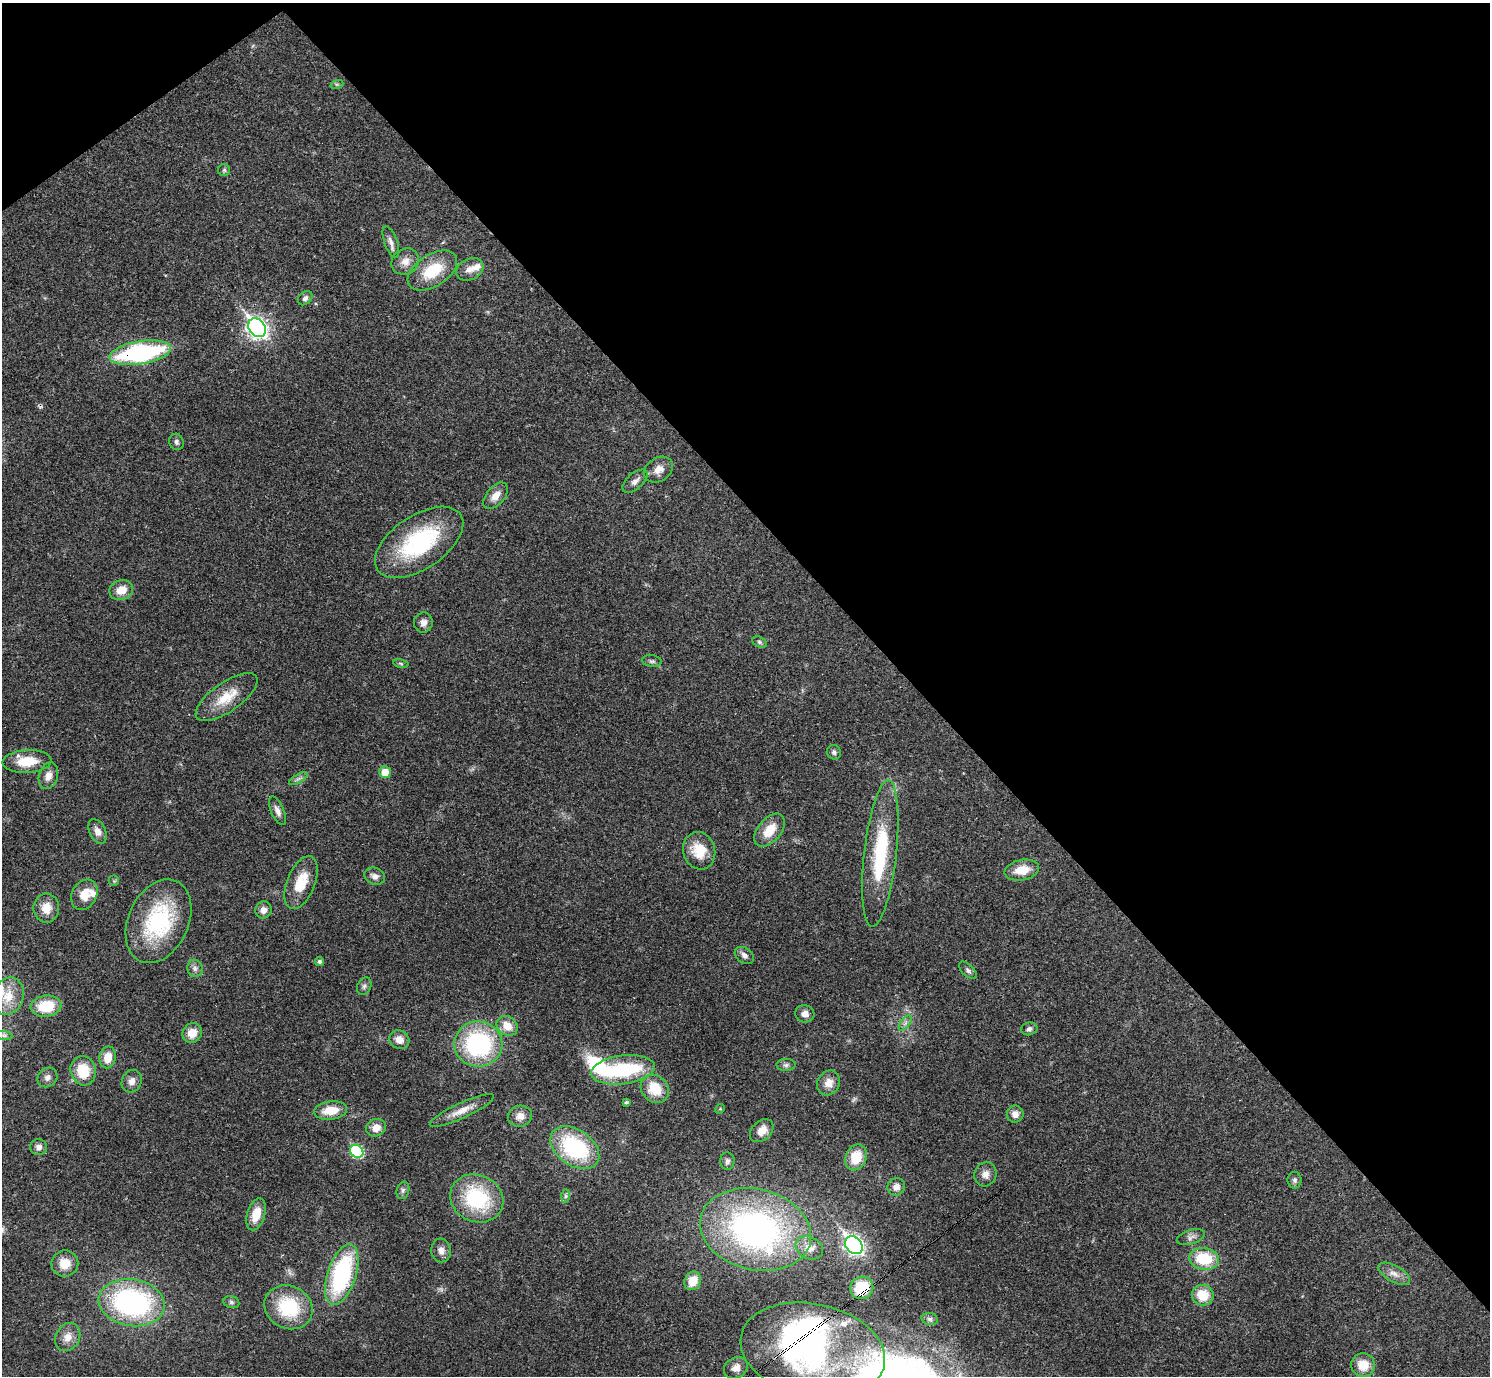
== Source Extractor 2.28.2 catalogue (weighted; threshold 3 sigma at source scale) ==
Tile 3 of 4 x 4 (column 3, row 1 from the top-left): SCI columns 2977-4464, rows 4281-5654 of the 5955 x 5951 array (HDU 1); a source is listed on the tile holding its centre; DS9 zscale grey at full resolution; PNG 1492 x 1378 px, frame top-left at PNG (2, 3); each listed source drawn as its Kron ellipse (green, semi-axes under 4 px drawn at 4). Shown black and unused: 40% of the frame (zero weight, under 3 of 4 exposures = <1% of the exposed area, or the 3 px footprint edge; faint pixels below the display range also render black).
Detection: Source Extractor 2.28.2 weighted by HDU 2 'WHT'; one run over the whole footprint, this tile lists its part. Background 0.0352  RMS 0.0026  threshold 0.0118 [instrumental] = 3 sigma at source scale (4.5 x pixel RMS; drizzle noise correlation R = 1.50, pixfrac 1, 0.05/0.05 arcsec/px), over >= 5 px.
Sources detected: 110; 1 too faint to see at this stretch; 1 inside a brighter object's white glare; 1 cosmic-ray / hot-pixel residue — neither listed nor drawn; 6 inside a brighter listed object's ellipse — not listed separately; the other 101 listed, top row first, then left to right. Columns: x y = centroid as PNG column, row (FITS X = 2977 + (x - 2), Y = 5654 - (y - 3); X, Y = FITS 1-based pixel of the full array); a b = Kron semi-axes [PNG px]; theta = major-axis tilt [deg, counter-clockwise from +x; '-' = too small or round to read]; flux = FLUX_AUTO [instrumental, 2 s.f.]
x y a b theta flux
337 84 7 4 18 0.44
224 170 6 6 - 0.49
391 242 16 6 -70 1.4
405 261 14 12 35 2.6
470 269 14 10 27 2.1
432 271 27 16 33 9.7
305 298 8 6 43 0.82
257 328 10 8 -51 120
140 353 31 11 9 42
176 442 8 7 - 0.79
659 470 15 11 33 2.6
635 481 15 8 42 1.5
496 496 15 9 49 2.7
419 542 50 26 34 28
121 590 12 10 21 3.5
423 623 10 9 - 1.6
759 642 7 5 -27 0.52
652 661 10 6 -7 0.66
401 663 8 4 -10 0.41
227 697 36 14 35 6.8
834 752 7 7 - 0.67
27 761 24 11 3 6.9
385 772 6 6 - 4
48 776 13 9 74 2.3
298 779 10 4 30 0.75
277 811 15 6 -66 1.5
770 830 19 11 50 5
97 831 13 8 -63 1.9
699 851 19 16 -74 6.3
880 854 74 16 84 22
1022 870 17 10 11 4.5
375 876 10 8 -22 1.3
114 881 5 5 - 0.38
301 883 28 14 68 7.2
84 895 16 12 62 4.2
46 908 14 13 - 3.7
263 910 8 8 - 1.7
158 921 44 30 65 26
744 955 10 7 -35 1.2
319 961 4 4 - 0.72
195 968 9 7 -79 1.1
968 970 11 6 -44 0.76
364 986 9 6 62 0.8
8 996 19 15 70 5.2
46 1006 15 10 7 8.7
805 1014 10 8 -15 1.6
905 1023 9 4 53 0.85
507 1026 11 9 -34 3.7
1029 1029 8 6 12 0.85
192 1033 10 9 - 3.3
4 1035 9 4 -8 0.55
399 1040 10 9 - 2.3
478 1044 24 22 -4 34
108 1057 11 8 79 4
786 1065 9 6 0 0.8
623 1070 32 14 7 20
83 1071 15 12 -76 7.7
47 1077 10 9 - 1.3
132 1081 11 9 66 1.7
829 1083 13 11 57 2.6
655 1089 15 13 -45 6.6
626 1102 4 3 - 0.45
720 1109 5 4 - 0.31
330 1110 16 9 7 5
462 1110 35 7 25 3.3
1015 1114 8 8 - 1.9
520 1116 12 10 13 2.3
376 1128 10 8 22 2.6
762 1131 13 9 42 2.7
39 1147 8 8 - 1.3
575 1148 27 18 -36 26
357 1151 7 6 - 22
856 1157 13 10 66 6.7
727 1161 8 7 - 0.9
985 1174 12 11 - 2
1294 1180 8 7 - 0.79
896 1187 9 8 - 1.8
403 1190 9 6 75 0.76
565 1196 7 4 90 0.52
477 1198 27 23 -24 22
256 1214 16 9 73 4.8
756 1230 56 40 -14 83
1191 1237 14 7 17 1.3
854 1245 10 7 -49 87
809 1248 14 11 -26 2.7
441 1250 12 10 -83 1.8
1204 1259 15 11 -8 11
65 1264 13 13 - 4
342 1274 32 14 72 33
1394 1274 17 8 -29 2.1
693 1281 9 8 - 4.8
862 1288 12 11 - 10
1203 1295 11 10 - 6.3
231 1302 8 6 -16 0.63
132 1303 33 23 -9 51
288 1307 25 21 -27 16
930 1319 8 6 -14 0.67
68 1337 15 12 59 2.8
813 1350 73 46 -12 85
1363 1365 12 11 - 4.7
736 1368 12 10 28 2.2
Overlapping masked pixels (flux is a lower limit): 3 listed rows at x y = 140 353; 862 1288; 813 1350